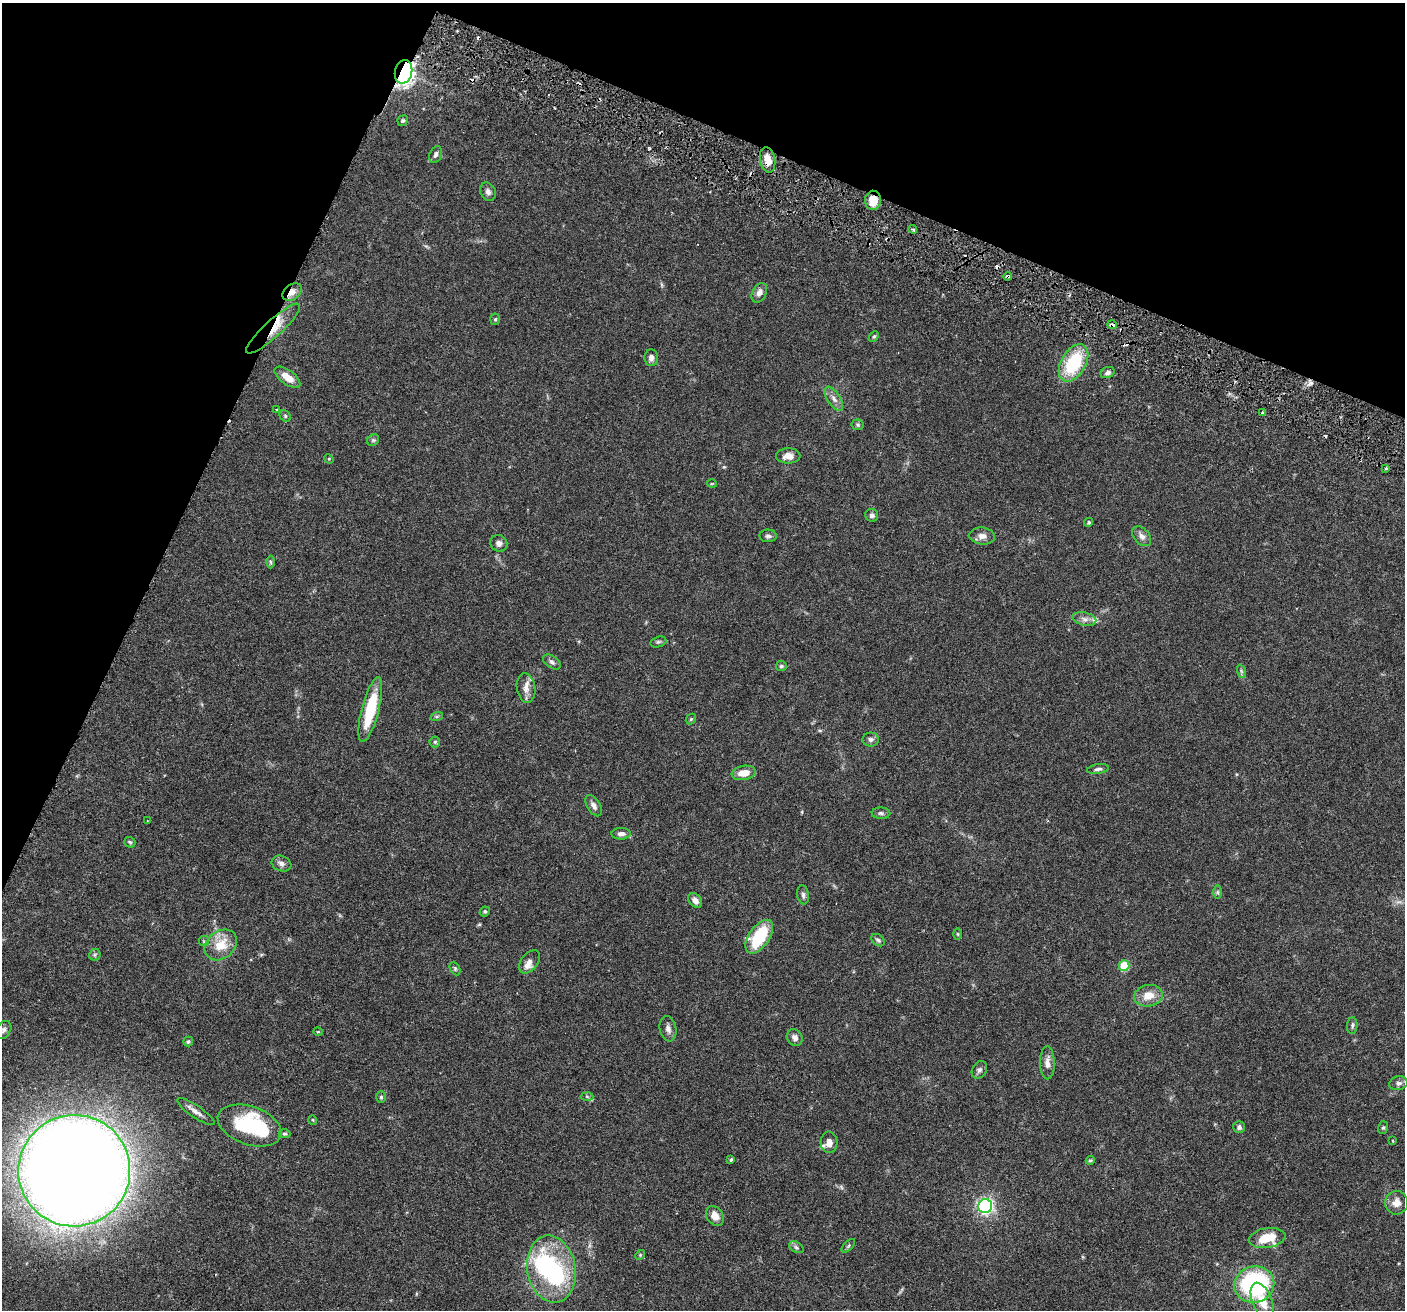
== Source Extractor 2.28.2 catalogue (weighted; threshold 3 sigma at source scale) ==
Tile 2 of 4 x 4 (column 2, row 1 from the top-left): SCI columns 1434-2836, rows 4255-5562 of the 5669 x 5762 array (HDU 1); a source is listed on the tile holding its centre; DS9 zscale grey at full resolution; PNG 1407 x 1312 px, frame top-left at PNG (2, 3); each listed source drawn as its Kron ellipse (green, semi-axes under 4 px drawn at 4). Shown black and unused: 22% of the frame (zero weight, under 3 of 6 exposures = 3% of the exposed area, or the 3 px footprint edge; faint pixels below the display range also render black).
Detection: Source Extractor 2.28.2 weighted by HDU 2 'WHT'; one run over the whole footprint, this tile lists its part. Background 0.054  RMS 0.0031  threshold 0.0128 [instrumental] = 3 sigma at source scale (4.09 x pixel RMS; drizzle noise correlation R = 1.36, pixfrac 0.8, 0.05/0.05 arcsec/px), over >= 5 px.
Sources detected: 114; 3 inside a brighter object's white glare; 8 cosmic-ray / hot-pixel residue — neither listed nor drawn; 3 inside a brighter listed object's ellipse — not listed separately; the other 100 listed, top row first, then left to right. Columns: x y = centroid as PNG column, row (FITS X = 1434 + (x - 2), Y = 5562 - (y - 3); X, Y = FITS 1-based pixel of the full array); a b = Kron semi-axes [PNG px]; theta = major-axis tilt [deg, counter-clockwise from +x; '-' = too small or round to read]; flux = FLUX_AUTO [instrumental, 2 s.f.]
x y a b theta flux
403 72 12 8 77 130
403 121 5 5 - 0.45
436 155 9 5 68 0.93
768 160 13 7 -80 3.2
488 192 9 7 -64 1.2
873 200 9 8 - 4.1
913 229 4 3 - 0.41
1008 276 4 3 - 0.57
292 292 10 7 37 2
759 293 10 7 64 1.6
495 319 5 5 - 0.5
1112 324 5 4 - 0.99
273 329 35 8 42 6.1
874 336 6 4 48 0.45
651 358 8 7 - 1.3
1073 363 20 12 60 17
1108 372 7 5 22 0.85
287 377 15 7 -36 3.1
834 399 14 6 -56 1.6
277 410 3 3 - 0.31
1262 412 3 2 - 0.39
285 416 6 5 - 0.44
858 425 6 5 - 0.47
373 440 6 5 - 0.53
788 456 12 7 1 2.1
329 459 5 4 - 0.27
1386 468 4 2 - 0.32
712 484 5 3 - 0.25
872 515 6 6 - 0.83
1089 522 5 4 - 0.53
768 536 8 6 -2 0.8
982 536 13 8 -5 1.7
1142 536 11 7 -48 1.4
499 543 9 8 - 1.2
270 562 6 4 -88 0.49
1084 619 12 6 -14 1.4
658 642 8 5 17 0.56
552 662 10 6 -36 0.85
781 666 5 5 - 0.58
1241 671 7 4 -71 0.53
526 688 15 9 -82 2.3
370 710 33 8 76 12
437 716 6 4 19 0.41
691 719 6 4 47 0.39
871 739 8 7 - 0.97
435 742 5 5 - 0.42
1098 769 11 4 7 0.74
744 773 12 7 10 3.2
594 806 12 6 -59 1.3
881 813 9 5 -1 0.75
147 820 3 2 - 0.23
621 834 9 5 1 1.3
130 842 5 5 - 0.42
281 864 10 7 -20 1.3
1218 892 6 4 -90 0.52
803 895 9 6 -83 0.82
695 900 8 6 -51 1.6
485 911 5 5 - 0.53
957 934 6 4 -89 0.3
759 937 19 10 55 14
878 940 7 5 -38 0.64
204 941 5 5 - 0.36
221 945 18 13 39 6.1
95 955 6 5 - 0.49
529 962 13 8 51 1.6
1124 966 5 5 - 12
455 968 7 5 -64 0.49
1148 996 14 10 10 3.9
1352 1026 8 5 86 0.66
668 1029 13 8 -78 1.5
4 1030 9 7 59 0.92
318 1032 5 3 - 0.24
795 1037 9 7 -55 1.3
188 1041 5 5 - 0.54
1047 1063 16 7 -89 2
979 1070 9 7 57 0.88
1398 1083 9 6 14 1.1
381 1097 6 5 - 0.47
587 1097 6 4 -2 0.37
196 1112 22 6 -34 1.9
313 1120 5 3 - 0.23
249 1125 33 19 -19 19
1239 1127 6 6 - 0.82
1383 1128 6 5 - 0.49
284 1134 6 4 0 0.46
1393 1141 3 2 - 0.36
829 1142 11 8 89 1.8
731 1160 4 3 - 0.43
1090 1160 4 4 - 0.33
74 1171 56 55 - 850
1396 1203 11 11 - 2.4
985 1206 7 7 - 53
715 1216 11 8 -54 2.5
1267 1238 18 10 9 7
848 1246 8 4 46 0.49
796 1247 8 5 -31 0.68
640 1255 5 4 - 0.34
551 1269 34 24 -80 32
1254 1284 20 18 14 41
1262 1301 19 9 -68 4.4
Overlapping masked pixels (flux is a lower limit): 7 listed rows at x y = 403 72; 768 160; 873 200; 1008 276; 292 292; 1112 324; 273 329
Isophote crosses this tile's border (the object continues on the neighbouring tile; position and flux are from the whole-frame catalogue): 1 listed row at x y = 1398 1083